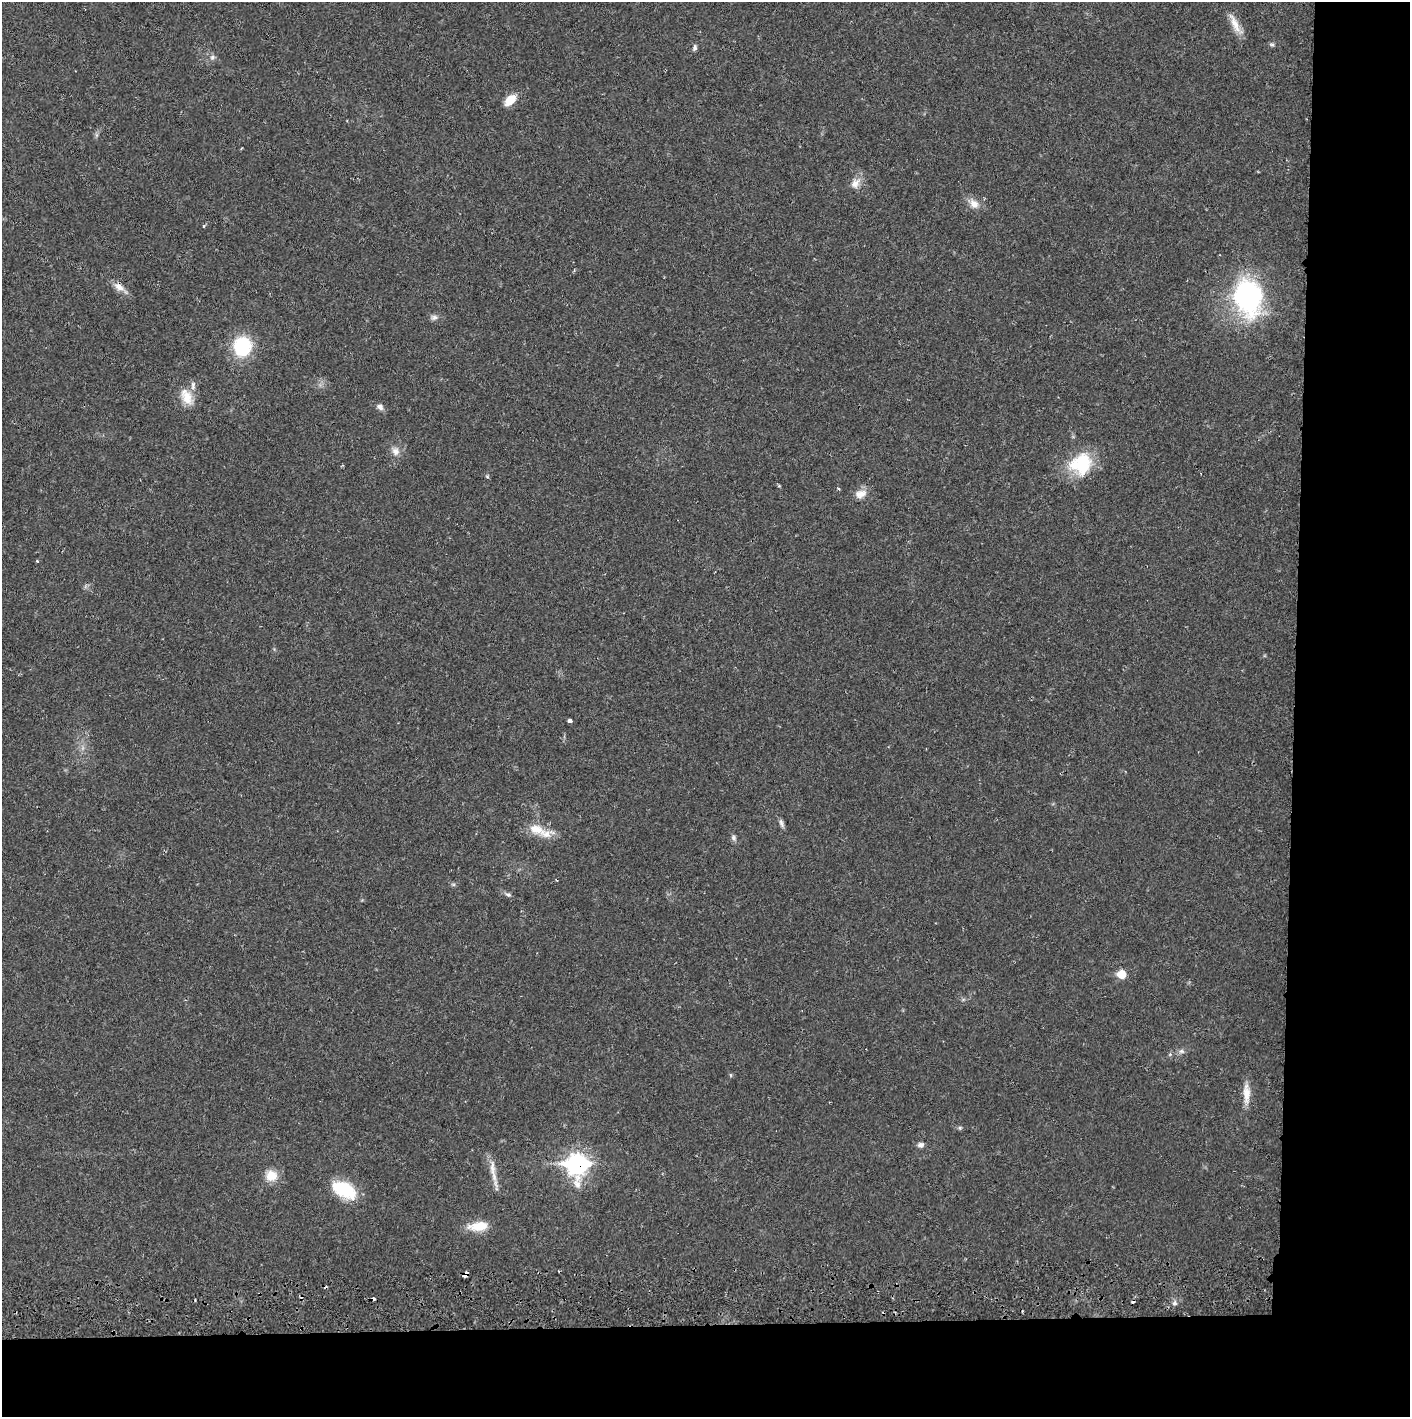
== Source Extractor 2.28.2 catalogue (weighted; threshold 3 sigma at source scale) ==
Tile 9 of 3 x 3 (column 3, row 3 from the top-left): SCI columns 2821-4228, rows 56-1470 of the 4235 x 4358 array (HDU 1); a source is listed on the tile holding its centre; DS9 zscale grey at full resolution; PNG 1412 x 1419 px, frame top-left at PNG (2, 2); no overlay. Shown black and unused: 14% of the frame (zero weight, under 2 of 3 exposures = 3% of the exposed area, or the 3 px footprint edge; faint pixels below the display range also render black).
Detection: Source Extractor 2.28.2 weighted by HDU 2 'WHT'; one run over the whole footprint, this tile lists its part. Background 0.0215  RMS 0.0035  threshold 0.0157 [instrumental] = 3 sigma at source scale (4.5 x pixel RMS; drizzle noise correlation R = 1.50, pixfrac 1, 0.05/0.05 arcsec/px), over >= 5 px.
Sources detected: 43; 4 cosmic-ray / hot-pixel residue — not listed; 2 inside a brighter listed object's ellipse — not listed separately; the other 37 listed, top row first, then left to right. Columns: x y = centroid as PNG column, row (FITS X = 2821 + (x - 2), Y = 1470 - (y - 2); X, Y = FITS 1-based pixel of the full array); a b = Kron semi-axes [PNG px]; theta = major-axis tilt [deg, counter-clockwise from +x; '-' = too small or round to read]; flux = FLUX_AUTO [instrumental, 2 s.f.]
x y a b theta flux
1235 24 32 8 -63 4.3
1272 45 7 5 -15 0.66
695 47 8 5 81 0.81
212 57 7 5 69 0.89
510 100 14 9 45 5.3
855 183 15 10 61 3
974 204 14 10 -48 3.1
204 226 5 3 - 0.37
119 287 15 8 -35 2.9
1248 296 24 18 -77 82
434 317 9 7 -3 1.2
242 346 17 16 - 23
186 397 23 13 -61 5.6
380 407 9 7 -30 1.3
395 451 11 10 - 2.3
1081 464 29 26 32 17
487 476 5 4 - 0.43
860 494 17 11 16 3.1
37 561 4 3 - 0.32
570 721 4 4 - 2.3
781 823 12 5 -72 1.1
537 829 26 13 -20 6.2
734 838 8 6 -67 0.95
453 884 6 4 -18 0.51
508 894 7 6 - 0.82
1122 974 6 6 - 7.4
1181 1051 8 6 0 1
1246 1094 27 9 -89 4.4
960 1128 6 4 -45 0.51
920 1145 8 6 6 1.1
577 1164 11 10 - 130
492 1168 25 7 -87 3.6
271 1176 14 13 - 5.1
344 1190 27 15 -28 16
478 1226 24 10 6 6.9
466 1274 5 4 - 3.9
1174 1303 7 5 48 0.99
Overlapping masked pixels (flux is a lower limit): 3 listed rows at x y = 119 287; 577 1164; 466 1274